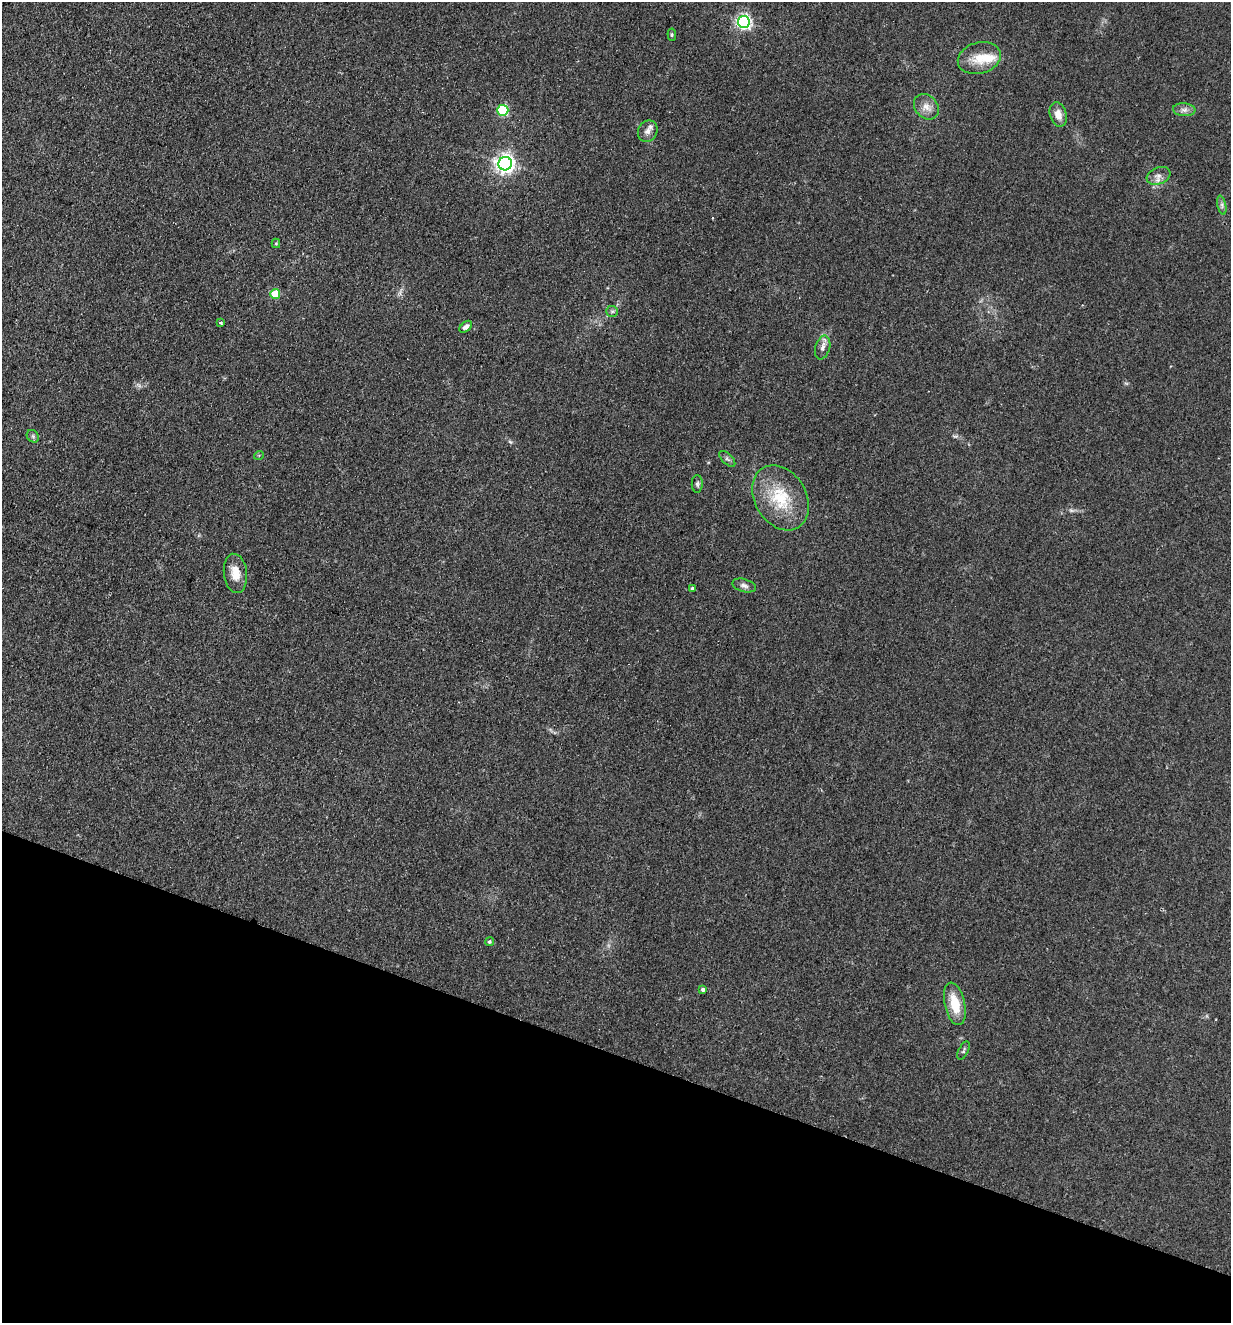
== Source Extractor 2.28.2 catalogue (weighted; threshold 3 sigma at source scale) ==
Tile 15 of 4 x 4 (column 3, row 4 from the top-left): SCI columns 2769-3997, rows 21-1341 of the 5410 x 5325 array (HDU 1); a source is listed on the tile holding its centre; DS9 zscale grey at full resolution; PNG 1233 x 1325 px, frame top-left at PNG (2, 2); each listed source drawn as its Kron ellipse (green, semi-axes under 4 px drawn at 4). Shown black and unused: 20% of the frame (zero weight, under 2 of 3 exposures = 3% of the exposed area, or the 3 px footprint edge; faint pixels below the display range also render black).
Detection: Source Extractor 2.28.2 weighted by HDU 2 'WHT'; one run over the whole footprint, this tile lists its part. Background 0.133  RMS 0.01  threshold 0.0471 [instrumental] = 3 sigma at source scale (4.5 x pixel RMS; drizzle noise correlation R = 1.50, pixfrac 1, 0.05/0.05 arcsec/px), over >= 5 px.
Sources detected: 30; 1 inside a brighter listed object's ellipse — not listed separately; the other 29 listed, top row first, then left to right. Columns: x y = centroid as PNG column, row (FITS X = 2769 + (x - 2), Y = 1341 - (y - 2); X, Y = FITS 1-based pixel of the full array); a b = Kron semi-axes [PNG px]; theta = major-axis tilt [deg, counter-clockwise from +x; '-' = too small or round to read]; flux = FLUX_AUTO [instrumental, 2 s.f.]
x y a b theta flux
744 22 6 6 - 240
672 35 6 4 -85 1.3
979 58 22 15 16 21
926 107 14 11 -48 8.7
503 110 5 5 - 83
1184 110 11 6 -5 4.2
1058 115 12 8 -73 8.7
648 131 11 9 60 6
505 164 7 6 - 460
1158 176 12 8 21 5.5
1222 205 10 4 -77 2.6
276 243 5 4 - 1.1
275 294 5 5 - 33
612 311 6 5 - 1.9
221 323 3 3 - 1.8
466 327 7 4 41 3.9
823 347 12 7 74 5
33 436 7 5 -46 1.9
259 455 5 3 - 0.87
727 459 10 5 -44 2.7
697 484 9 5 -89 2.4
781 498 34 26 -59 47
235 573 20 11 -83 14
744 586 12 6 -16 4
693 589 4 4 - 3
489 942 4 4 - 1.6
703 990 4 4 - 2.2
955 1004 22 10 -77 25
963 1050 10 4 63 1.9